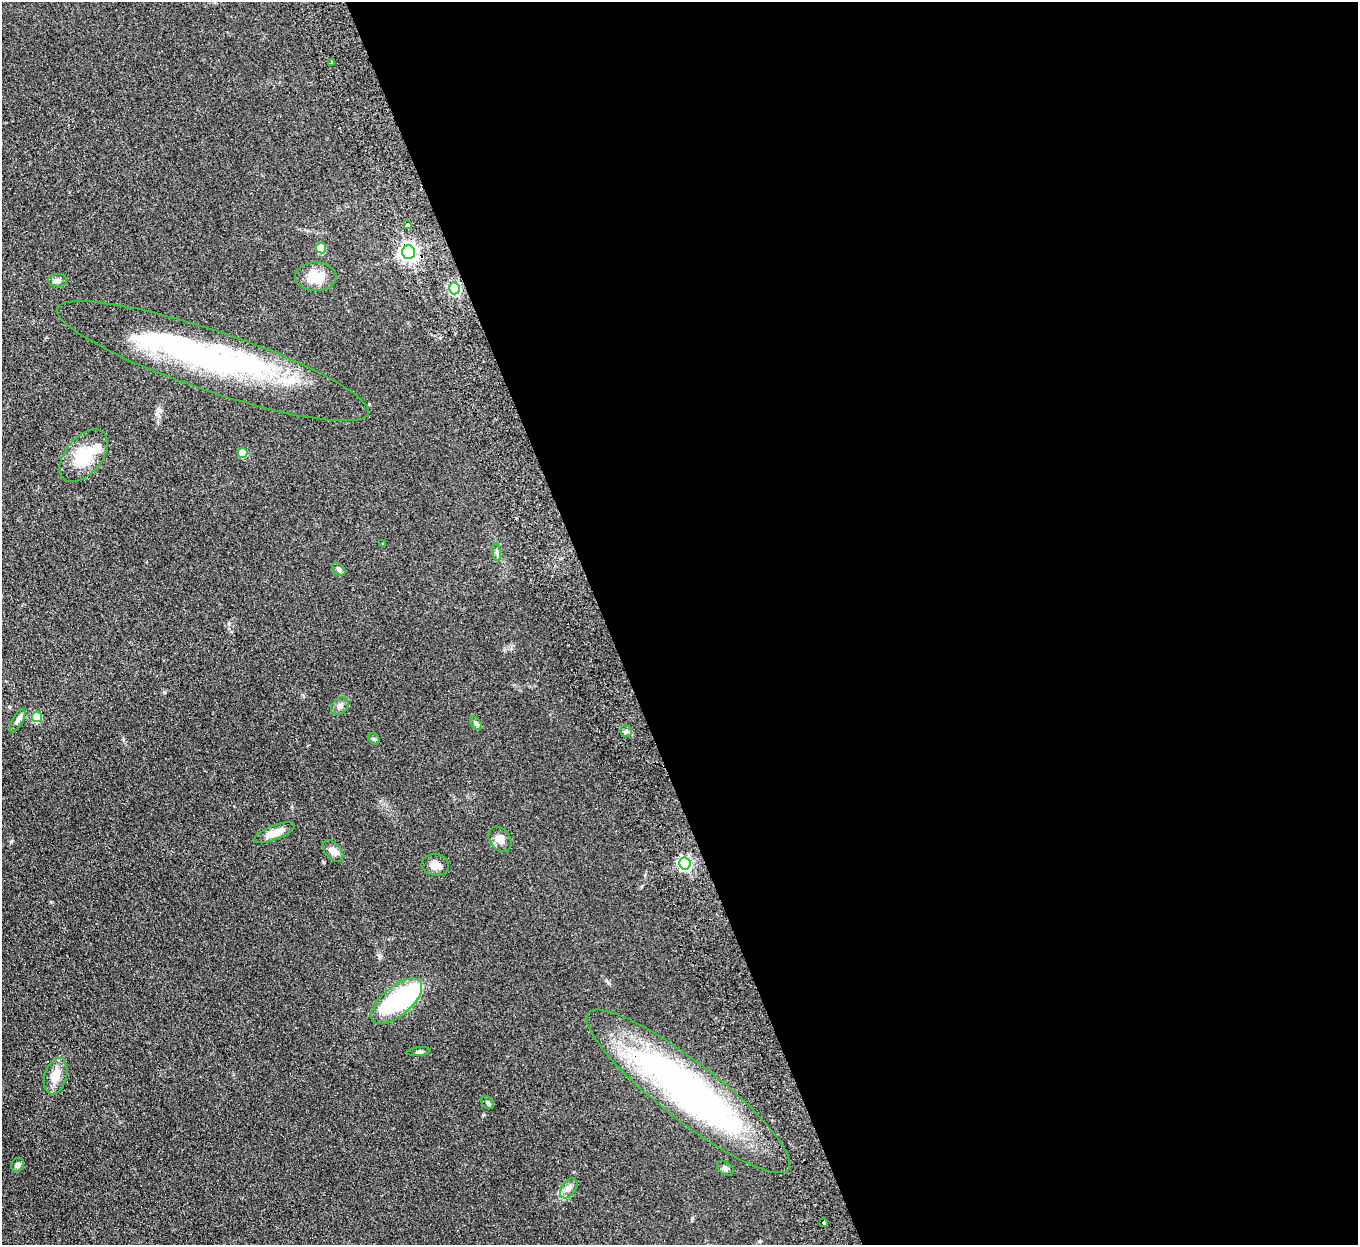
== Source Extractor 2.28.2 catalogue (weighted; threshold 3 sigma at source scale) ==
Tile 8 of 4 x 4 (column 4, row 2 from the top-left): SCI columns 4122-5477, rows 2664-3906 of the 5532 x 5451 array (HDU 1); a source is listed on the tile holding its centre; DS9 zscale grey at full resolution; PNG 1360 x 1247 px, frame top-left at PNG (2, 2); each listed source drawn as its Kron ellipse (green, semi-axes under 4 px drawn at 4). Shown black and unused: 56% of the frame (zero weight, under 2 of 3 exposures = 3% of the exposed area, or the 3 px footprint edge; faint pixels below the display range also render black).
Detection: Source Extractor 2.28.2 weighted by HDU 2 'WHT'; one run over the whole footprint, this tile lists its part. Background 0.103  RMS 0.011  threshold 0.0513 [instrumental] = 3 sigma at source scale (4.5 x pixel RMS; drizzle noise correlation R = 1.50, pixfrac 1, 0.05/0.05 arcsec/px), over >= 5 px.
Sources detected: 38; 3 inside a brighter object's white glare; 1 cosmic-ray / hot-pixel residue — neither listed nor drawn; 1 inside a brighter listed object's ellipse — not listed separately; the other 33 listed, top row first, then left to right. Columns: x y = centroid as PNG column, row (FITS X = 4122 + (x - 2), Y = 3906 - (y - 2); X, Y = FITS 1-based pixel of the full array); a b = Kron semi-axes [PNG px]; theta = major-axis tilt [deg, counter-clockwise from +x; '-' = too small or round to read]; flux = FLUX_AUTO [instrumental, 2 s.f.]
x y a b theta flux
331 62 3 3 - 1.9
407 225 4 4 - 7.5
321 248 5 5 - 35
408 252 7 6 - 440
316 277 21 14 -1 23
58 280 9 7 0 3.8
454 288 6 5 - 140
213 361 164 30 -19 250
243 453 5 5 - 27
84 456 31 18 50 41
383 543 3 3 - 1.7
497 552 9 4 -82 2.3
339 569 8 5 -46 2.3
340 706 10 7 48 4.5
37 717 5 5 - 40
17 721 13 5 61 3.9
476 723 8 4 -54 2.2
626 731 6 5 - 2.3
374 739 6 5 - 1.6
274 833 21 7 22 15
500 839 14 10 -50 8.3
333 851 13 8 -49 7.2
685 864 6 5 - 200
435 865 14 10 -6 8.9
397 1001 31 14 40 120
419 1052 11 4 7 2.5
56 1076 19 11 73 16
688 1091 127 29 -38 410
487 1103 7 5 -51 2.2
18 1165 7 6 - 2.8
725 1168 9 6 -33 3.2
569 1188 11 6 55 5.2
824 1223 3 3 - 2.9
Overlapping masked pixels (flux is a lower limit): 3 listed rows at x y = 408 252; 454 288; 688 1091
Isophote crosses this tile's border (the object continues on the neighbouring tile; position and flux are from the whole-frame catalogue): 1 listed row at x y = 688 1091
Unlisted compact peaks at least as high as the median listed source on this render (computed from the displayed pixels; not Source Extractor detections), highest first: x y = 11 842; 380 956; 483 1115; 229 624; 608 983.